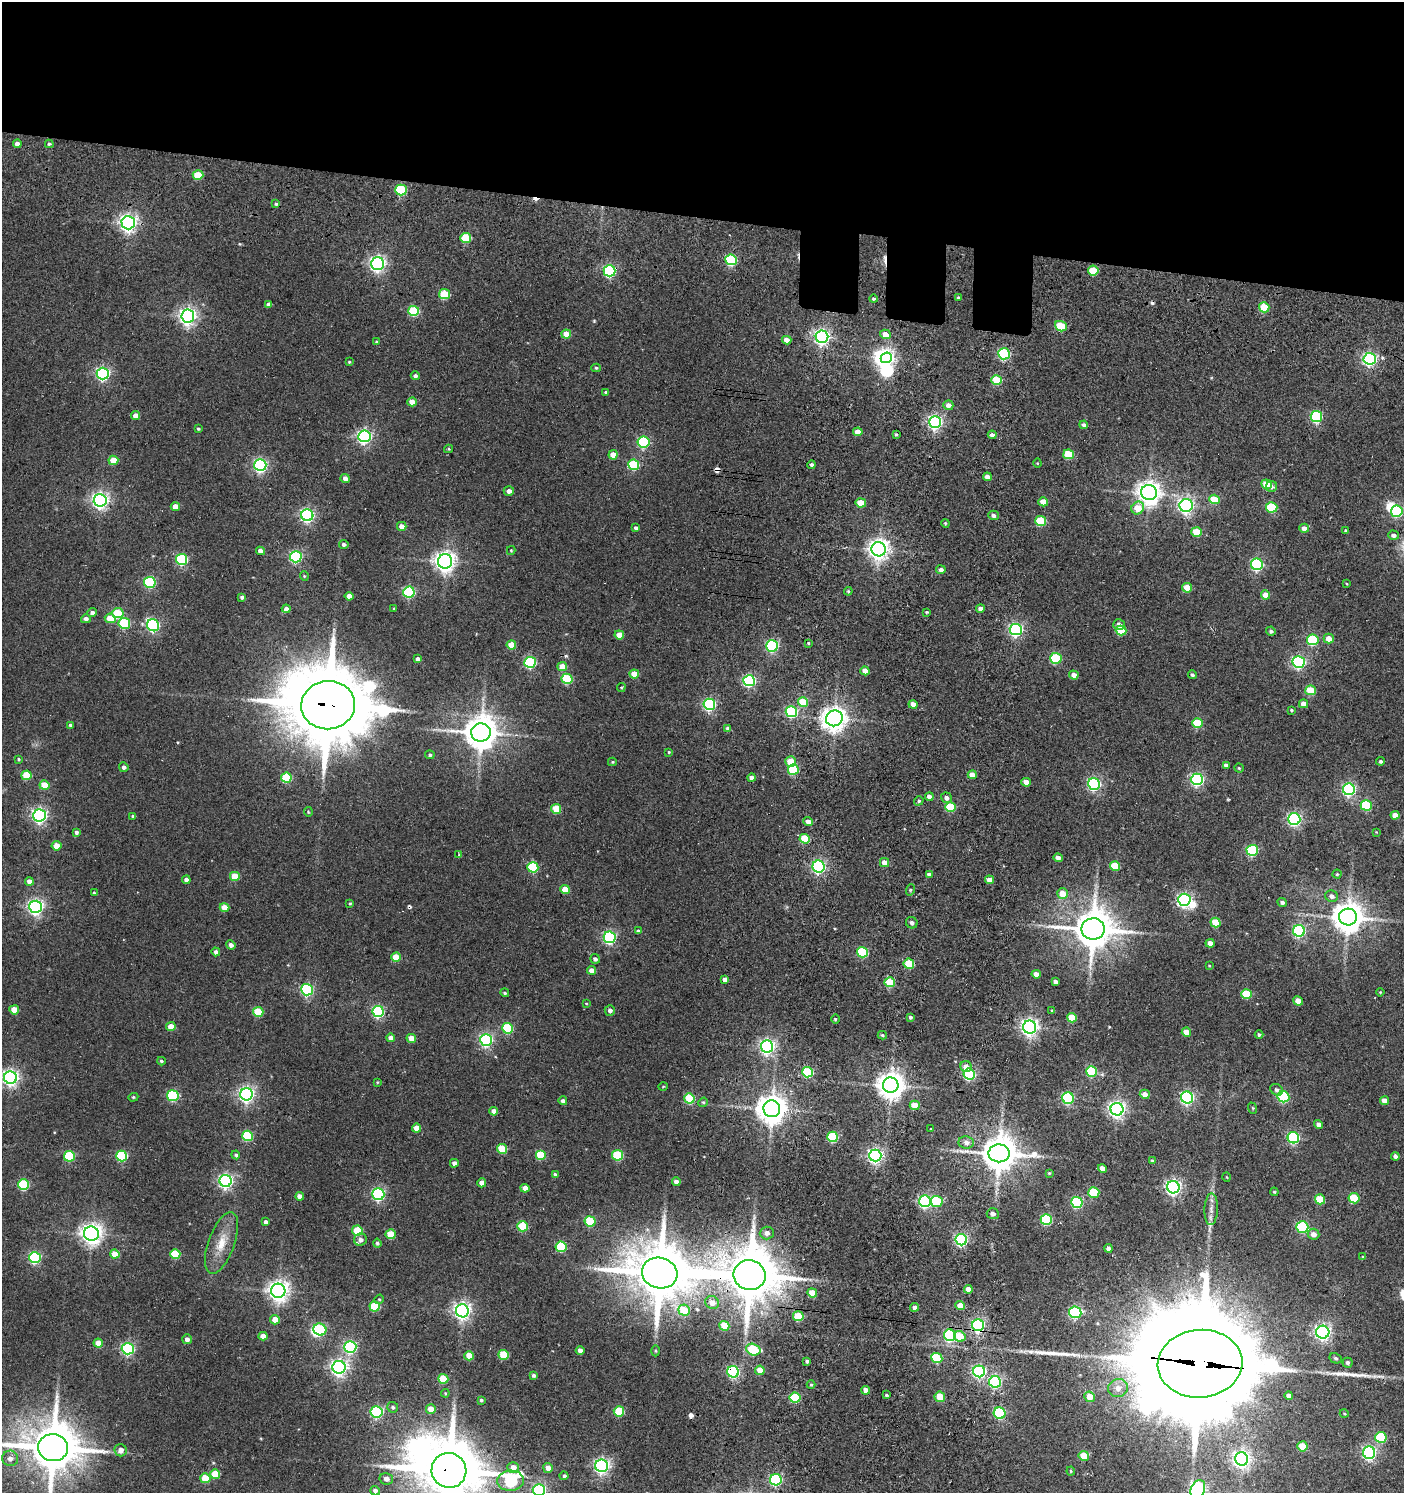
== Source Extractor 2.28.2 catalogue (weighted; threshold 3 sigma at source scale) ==
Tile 2 of 3 x 3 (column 2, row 1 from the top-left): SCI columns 1593-2994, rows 3079-4569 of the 4785 x 4743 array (HDU 1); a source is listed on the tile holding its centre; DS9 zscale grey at full resolution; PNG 1406 x 1495 px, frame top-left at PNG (2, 2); each listed source drawn as its Kron ellipse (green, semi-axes under 4 px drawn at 4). Shown black and unused: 15% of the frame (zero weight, under 3 of 5 exposures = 11% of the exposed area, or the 3 px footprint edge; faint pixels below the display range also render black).
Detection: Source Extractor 2.28.2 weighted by HDU 2 'WHT'; one run over the whole footprint, this tile lists its part. Background 0.146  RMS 0.022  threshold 0.0994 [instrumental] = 3 sigma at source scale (4.5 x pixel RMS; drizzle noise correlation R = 1.50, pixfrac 1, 0.05/0.05 arcsec/px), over >= 5 px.
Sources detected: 430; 8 inside a brighter object's white glare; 8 cosmic-ray / hot-pixel residue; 4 long thin detections or spike segments (spike, bleed or trail) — neither listed nor drawn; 1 inside a brighter listed object's ellipse — not listed separately; the other 409 listed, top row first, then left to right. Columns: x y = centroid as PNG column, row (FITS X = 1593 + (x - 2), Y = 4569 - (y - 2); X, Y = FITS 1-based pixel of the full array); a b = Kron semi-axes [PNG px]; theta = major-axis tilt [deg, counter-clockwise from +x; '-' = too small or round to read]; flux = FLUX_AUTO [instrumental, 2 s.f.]
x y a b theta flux
17 144 4 4 - 11
49 144 4 3 - 3.2
198 175 5 5 - 72
401 190 6 5 - 190
276 204 4 4 - 3.7
128 223 6 6 - 1100
466 238 5 5 - 110
731 260 6 5 - 210
378 264 6 6 - 770
1093 270 5 5 - 68
609 271 6 5 - 350
444 294 5 5 - 98
958 297 3 3 - 2.1
874 299 4 4 - 4.9
269 304 4 4 - 9.1
1264 307 5 5 - 78
414 311 5 5 - 140
188 316 6 6 - 960
1061 326 6 5 - 96
566 334 5 4 - 32
885 334 5 4 - 24
822 337 6 6 - 800
787 340 4 4 - 17
377 342 4 3 - 3.3
1004 354 6 5 - 230
886 358 6 5 - 560
1370 359 6 6 - 510
349 362 3 3 - 2.5
596 368 4 3 - 3.1
103 374 6 6 - 480
415 376 4 4 - 6.1
997 380 5 5 - 83
606 392 4 3 - 3
412 402 4 4 - 28
948 405 5 5 - 12
136 416 4 4 - 16
1316 417 6 5 - 230
935 422 6 6 - 560
1084 425 4 4 - 8.2
198 429 3 3 - 3
858 432 5 4 - 25
896 434 4 3 - 2.3
992 435 4 4 - 9.1
364 436 6 6 - 620
644 442 6 5 - 240
449 449 4 4 - 2.2
1069 454 5 5 - 85
613 455 4 4 - 28
113 460 5 4 - 45
1037 463 4 4 - 2.2
260 465 6 6 - 520
634 465 5 5 - 160
812 465 4 4 - 5.2
987 477 4 4 - 14
345 478 5 4 - 12
1266 484 5 5 - 50
1271 487 6 5 - 5.8
509 491 5 4 - 9.7
1149 493 8 7 - 2000
1214 499 5 4 - 52
100 500 6 6 - 870
1043 502 5 4 - 29
861 503 5 4 - 49
1186 506 6 6 - 660
175 507 4 4 - 22
1272 507 5 5 - 130
1138 508 7 6 - 44
1397 511 6 5 - 220
307 515 6 6 - 500
993 515 5 4 - 9
1041 521 5 5 - 110
945 523 4 3 - 2
402 526 5 4 - 19
636 528 4 3 - 5.2
1304 528 5 4 - 15
1346 531 3 3 - 3.4
1196 532 5 5 - 71
1393 535 5 4 - 9.6
344 544 4 4 - 6.8
879 549 7 7 - 1600
511 550 4 4 - 2.6
260 551 4 4 - 14
296 557 6 5 - 320
181 559 5 5 - 250
445 561 7 7 - 1500
1257 564 6 6 - 330
941 570 4 4 - 8.7
304 576 5 4 - 2.5
150 582 6 5 - 250
1347 584 4 3 - 2
1187 588 5 4 - 44
848 591 4 4 - 2.6
409 592 6 5 - 250
1266 595 5 4 - 25
349 596 4 4 - 17
242 597 4 4 - 6.7
394 608 3 3 - 2.4
980 608 4 4 - 9.2
286 609 4 4 - 11
927 612 3 2 - 2.4
92 613 4 4 - 8.1
118 613 5 5 - 88
110 618 5 5 - 47
86 619 5 4 - 8.8
124 623 6 5 - 160
153 625 6 6 - 360
1119 625 6 5 - 9.1
1016 630 6 6 - 460
1121 631 5 5 - 82
1271 631 5 4 - 5.4
619 635 5 4 - 32
1329 638 5 5 - 22
1313 640 6 5 - 170
808 643 4 3 - 2.2
511 645 5 4 - 47
772 646 6 5 - 340
1056 658 6 5 - 160
418 659 4 4 - 9.6
530 662 6 5 - 230
1299 662 6 6 - 440
562 666 5 4 - 30
865 671 4 4 - 28
634 674 5 4 - 38
1074 675 5 4 - 13
1192 675 4 4 - 4.3
567 679 5 5 - 140
749 681 6 5 - 350
621 687 4 3 - 2.3
1311 690 5 5 - 74
803 702 5 4 - 63
709 704 6 5 - 400
913 704 4 4 - 20
1304 704 4 4 - 20
328 705 27 24 6 27000
1291 710 3 3 - 2.8
791 712 6 5 - 200
834 718 8 7 - 2200
1197 723 5 5 - 88
70 725 4 4 - 4.6
728 728 4 4 - 7.7
481 732 10 9 - 4900
669 752 4 3 - 2.2
430 755 5 4 - 4.3
19 759 4 3 - 2.8
791 761 5 5 - 50
1381 761 4 4 - 4.4
612 762 4 4 - 2.5
1226 765 4 4 - 8.9
124 767 5 4 - 6
1239 768 4 4 - 2.7
793 770 5 5 - 130
26 775 5 5 - 65
972 775 4 4 - 27
286 778 5 5 - 110
751 778 4 4 - 10
1197 779 6 6 - 410
1026 782 5 4 - 22
1094 784 6 6 - 400
44 785 5 4 - 44
1349 789 6 6 - 440
929 797 4 4 - 11
946 798 6 5 - 9.3
919 801 5 4 - 4.1
1366 805 5 5 - 150
950 807 5 5 - 100
556 809 5 5 - 67
308 812 5 2 - 1.9
40 815 6 6 - 630
1395 815 4 4 - 21
133 816 3 3 - 4.2
1294 819 6 6 - 510
808 822 5 4 - 13
76 832 4 4 - 5.8
1376 832 3 2 - 1.4
805 839 5 4 - 81
56 846 5 4 - 31
1252 850 5 5 - 230
459 855 4 3 - 2.2
1058 858 4 4 - 11
884 863 5 4 - 19
819 866 6 6 - 470
1115 866 5 5 - 74
533 867 5 5 - 160
929 874 4 3 - 7.6
1337 874 4 4 - 3.2
235 876 5 4 - 60
186 880 4 4 - 7.6
989 880 4 4 - 19
29 881 4 4 - 15
565 890 5 4 - 47
910 890 6 3 72 2.6
94 893 3 3 - 2.8
1062 893 5 5 - 35
1331 896 6 5 - 8.8
1184 900 6 6 - 520
1282 902 5 4 - 5.7
350 903 4 3 - 2.5
36 907 6 6 - 730
224 907 5 4 - 32
1348 917 9 8 - 4000
912 923 6 5 - 6.5
1215 923 5 5 - 62
1093 929 11 10 - 7400
638 931 4 3 - 4.1
1299 931 6 6 - 350
610 937 6 6 - 400
1210 943 4 4 - 19
231 945 5 4 - 7.2
216 952 4 4 - 6.7
862 952 5 5 - 160
396 957 5 4 - 54
595 959 5 5 - 6.7
909 964 5 5 - 95
1209 966 3 2 - 1.6
591 970 4 4 - 14
1036 974 4 4 - 13
725 980 4 4 - 11
890 982 5 5 - 96
1055 982 4 4 - 8.1
307 990 6 5 - 360
1380 992 4 3 - 2
505 993 4 4 - 3.6
1246 994 5 5 - 82
1298 1001 5 4 - 27
586 1003 4 3 - 1.9
14 1010 5 4 - 33
610 1010 5 5 - 6.9
1052 1010 4 3 - 2.2
258 1012 5 5 - 81
378 1012 6 5 - 300
910 1017 4 3 - 4.5
1072 1018 5 4 - 57
835 1019 4 3 - 2.1
171 1027 5 4 - 32
1030 1027 6 6 - 1000
508 1028 5 5 - 150
1186 1032 5 4 - 24
882 1035 5 3 - 3.4
1259 1035 4 4 - 4.3
391 1038 4 4 - 16
411 1038 5 4 - 30
486 1040 6 6 - 450
767 1046 6 6 - 670
161 1061 4 3 - 3.3
966 1066 6 5 - 14
1091 1071 5 5 - 160
808 1072 5 5 - 180
969 1074 6 5 - 320
10 1078 6 6 - 830
377 1082 4 3 - 2
891 1085 8 7 - 2800
663 1086 4 3 - 1.9
1276 1090 7 5 -33 6.7
246 1094 6 6 - 770
1145 1094 5 4 - 14
173 1096 6 5 - 190
133 1097 5 4 - 2.5
1187 1097 6 6 - 490
1283 1097 6 5 - 220
689 1098 5 5 - 110
1068 1098 6 5 - 270
563 1101 4 4 - 8.4
1384 1101 4 4 - 22
703 1102 5 4 - 3.2
915 1105 5 4 - 46
1252 1108 6 3 -69 2.2
772 1109 8 8 - 3500
1117 1109 6 6 - 920
494 1111 4 4 - 14
1319 1124 5 4 - 9.2
416 1128 4 4 - 22
931 1129 3 2 - 1.5
248 1136 5 5 - 140
833 1137 5 5 - 160
1293 1138 6 5 - 270
966 1142 8 6 -7 10
502 1149 5 5 - 68
999 1153 10 9 - 5700
236 1155 4 4 - 4.6
540 1155 5 5 - 92
618 1155 5 5 - 140
875 1155 6 6 - 660
69 1156 5 5 - 140
122 1156 5 5 - 190
1395 1156 4 4 - 7.6
1152 1161 4 3 - 2.8
454 1163 4 4 - 11
1102 1168 4 4 - 21
1049 1173 4 4 - 2.4
555 1175 4 4 - 8
1227 1177 4 3 - 1.5
226 1181 6 6 - 600
676 1182 4 4 - 13
482 1183 4 4 - 12
23 1185 5 5 - 180
1173 1187 6 6 - 690
525 1188 4 4 - 17
1094 1192 5 5 - 100
1274 1192 4 3 - 2.6
378 1194 6 6 - 400
300 1196 4 4 - 10
1354 1198 5 5 - 87
1320 1199 5 5 - 66
925 1201 6 6 - 400
937 1201 6 5 - 130
1077 1203 6 5 - 230
1211 1209 16 6 88 14
993 1214 6 5 - 7.9
1046 1220 6 5 - 180
590 1221 5 5 - 140
266 1222 4 4 - 6.1
522 1226 5 5 - 110
1302 1227 6 5 - 260
357 1230 5 5 - 73
91 1233 7 7 - 1600
767 1233 7 6 - 12
390 1234 5 5 - 58
1314 1234 6 5 - 13
360 1240 6 6 - 10
961 1240 6 5 - 410
221 1243 32 13 70 48
377 1243 4 4 - 3.9
561 1247 5 5 - 150
1108 1248 4 4 - 9.2
115 1254 4 4 - 31
175 1254 5 5 - 98
1363 1257 4 4 - 2.6
35 1258 6 5 - 300
660 1273 18 15 -15 15000
750 1275 16 15 - 14000
968 1289 4 4 - 17
278 1291 7 7 - 1500
812 1293 5 4 - 32
379 1299 5 4 - 3
712 1302 7 6 - 19
375 1306 5 5 - 100
960 1306 5 4 - 33
915 1307 4 4 - 6.8
684 1310 6 5 - 68
462 1311 6 6 - 1000
1075 1312 6 5 - 280
798 1316 5 5 - 96
275 1320 5 4 - 26
978 1325 6 6 - 490
724 1326 5 5 - 60
320 1329 6 6 - 210
1323 1332 6 6 - 730
950 1335 6 5 - 320
263 1336 4 4 - 21
960 1336 6 5 - 47
187 1339 5 5 - 8.5
98 1343 4 4 - 29
350 1347 6 6 - 350
128 1349 6 5 - 420
753 1350 7 5 -17 140
580 1351 4 4 - 12
656 1351 5 3 - 2.2
504 1355 5 5 - 86
469 1356 5 4 - 39
937 1358 5 5 - 120
1335 1358 6 5 - 3.9
807 1361 4 3 - 5.5
1347 1363 5 5 - 6
1200 1364 42 34 4 84000
339 1367 6 6 - 890
760 1370 5 4 - 34
979 1371 6 6 - 450
733 1372 6 5 - 350
533 1376 4 4 - 4.7
443 1379 5 5 - 83
995 1382 6 5 - 300
811 1385 4 4 - 2.5
1118 1388 10 9 - 16
866 1390 4 4 - 16
445 1393 4 4 - 2.5
886 1395 3 2 - 2.7
1289 1396 4 4 - 9.9
940 1397 5 5 - 47
1090 1397 5 5 - 29
795 1398 5 5 - 140
481 1400 3 3 - 3.5
393 1407 5 5 - 5.2
431 1409 5 5 - 27
619 1411 5 5 - 100
377 1412 6 5 - 340
1000 1413 6 5 - 230
1344 1413 4 3 - 1.9
1381 1437 5 5 - 140
1302 1446 5 5 - 60
53 1448 15 13 -6 12000
121 1450 6 6 - 13
1369 1453 6 6 - 500
1084 1456 5 4 - 48
10 1458 8 8 - 14
1242 1459 6 6 - 860
602 1466 6 6 - 690
513 1467 6 5 - 18
548 1468 5 4 - 17
449 1470 17 17 - 19000
1071 1471 4 4 - 2.4
215 1474 5 4 - 60
564 1476 4 4 - 4.8
205 1478 5 5 - 59
386 1479 6 6 - 11
776 1480 6 5 - 320
511 1481 13 10 5 330
1198 1489 10 7 66 580
539 1490 6 6 - 480
375 1491 5 4 - 7.3
Overlapping masked pixels (flux is a lower limit): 8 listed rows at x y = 609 271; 328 705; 660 1273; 750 1275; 978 1325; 1200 1364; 733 1372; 449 1470
Isophote crosses this tile's border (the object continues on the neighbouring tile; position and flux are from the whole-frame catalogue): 6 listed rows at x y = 10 1078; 53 1448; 449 1470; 1198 1489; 539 1490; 375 1491